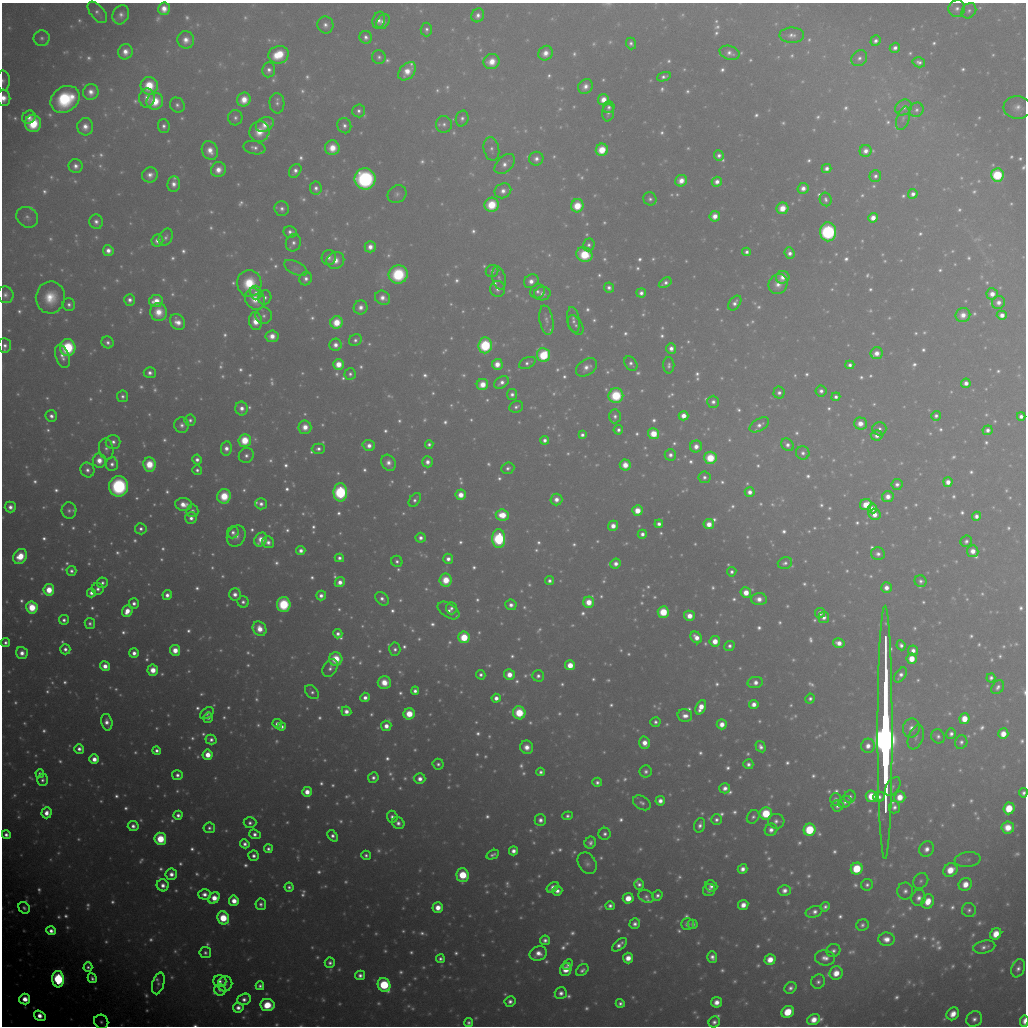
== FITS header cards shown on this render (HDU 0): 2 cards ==
NAXIS1  =                 1024 / Required FITS header
NAXIS2  =                 1024 / Required FITS header

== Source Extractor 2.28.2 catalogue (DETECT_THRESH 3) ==
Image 1024 x 1024 px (HDU 0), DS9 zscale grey, 1 PNG px = 1 image px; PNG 1028 x 1028 px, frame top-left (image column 1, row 1024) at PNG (2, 3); each listed source drawn as its Kron ellipse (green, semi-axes under 4 px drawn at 4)
Background 10300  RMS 58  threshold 175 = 3 sigma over >= 5 px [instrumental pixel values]
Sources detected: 1783; of the 1783, the 500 brightest by FLUX_AUTO listed and drawn (1283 fainter detections omitted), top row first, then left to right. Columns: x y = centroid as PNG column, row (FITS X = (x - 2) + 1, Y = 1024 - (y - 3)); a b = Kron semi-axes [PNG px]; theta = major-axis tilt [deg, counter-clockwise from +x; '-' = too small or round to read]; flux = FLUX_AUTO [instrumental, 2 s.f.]
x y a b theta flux
164 9 6 6 - 5.6e+04
957 9 8 8 - 2.6e+04
969 11 8 6 49 1.6e+04
97 12 13 7 -50 2.3e+04
121 15 10 8 62 3.0e+04
478 15 7 6 - 2.7e+04
379 20 8 6 72 2.6e+04
383 22 8 6 55 2.3e+04
325 25 8 8 - 2.7e+04
426 29 7 5 89 1.7e+04
792 35 12 7 0 2.9e+04
366 37 6 6 - 2.2e+04
42 38 8 8 - 1.8e+04
186 40 9 8 - 5.0e+04
876 41 6 5 - 2.2e+04
631 43 6 5 - 1.6e+04
895 48 5 5 - 2.4e+04
125 52 8 7 - 5.1e+04
545 53 7 7 - 4.8e+04
730 53 10 7 -17 2.8e+04
279 55 10 8 17 1.8e+05
379 57 7 6 - 1.6e+04
859 58 8 7 - 2.3e+04
492 62 8 7 - 7.7e+04
919 62 6 5 - 2.0e+04
269 70 7 6 - 2.5e+04
407 71 10 7 48 7.3e+04
664 77 7 4 18 2.0e+04
3 81 10 6 -88 2.1e+04
149 86 9 8 - 1.7e+05
585 86 8 7 - 3.6e+04
91 92 8 7 - 4.5e+04
4 98 8 6 -84 5.9e+04
147 98 9 8 - 4.2e+04
65 99 16 12 33 3.7e+05
244 100 7 6 - 7.7e+04
603 100 6 5 - 5.8e+04
155 101 8 8 - 1.3e+05
277 103 10 7 -86 2.0e+04
177 105 8 7 - 2.0e+04
609 107 6 5 - 1.8e+04
903 107 9 7 42 2.6e+04
1018 107 14 11 -4 4.4e+04
916 110 7 6 - 1.7e+04
359 111 6 6 - 1.9e+04
608 112 9 6 83 1.8e+04
29 117 7 6 - 3.8e+04
235 118 7 7 - 1.8e+04
462 118 8 6 75 2.0e+04
903 118 12 6 73 1.7e+04
33 123 9 8 - 2.3e+05
265 124 9 7 26 6.2e+04
444 124 8 8 - 2.1e+04
164 126 7 6 - 2.1e+04
344 126 8 7 - 2.2e+04
85 127 8 8 - 4.7e+04
259 132 10 10 - 9.4e+04
254 148 11 6 -12 2.5e+04
332 148 7 7 - 8.5e+04
491 149 12 7 -79 2.4e+04
602 150 6 6 - 1.4e+05
210 151 10 8 -64 5.9e+04
866 151 6 6 - 3.6e+04
719 155 5 5 - 2.2e+04
536 159 7 7 - 2.9e+04
505 164 12 7 44 3.5e+04
76 166 7 7 - 3.1e+04
827 168 5 4 - 2.8e+04
218 170 8 7 - 5.7e+04
295 171 7 5 54 2.8e+04
150 175 8 7 - 3.7e+04
997 175 7 6 - 3.8e+05
875 176 6 5 - 1.8e+04
365 179 10 10 - 8.6e+05
681 181 6 5 - 5.4e+04
717 182 5 5 - 3.3e+04
174 184 7 6 - 3.5e+04
316 188 7 6 - 2.3e+04
803 188 5 5 - 3.6e+04
503 191 8 7 - 3.6e+04
397 194 10 8 32 1.9e+04
913 194 5 5 - 2.7e+04
650 199 7 6 - 1.7e+04
826 199 7 6 - 1.6e+04
492 205 7 7 - 1.7e+05
577 206 7 6 - 1.5e+05
782 208 6 5 - 8.8e+04
282 209 7 7 - 2.3e+04
715 216 5 5 - 5.1e+04
27 217 11 9 -36 2.5e+04
873 218 5 4 - 5.7e+04
96 222 7 7 - 2.5e+04
290 232 6 6 - 2.2e+04
828 232 9 8 - 7.9e+05
166 237 9 6 63 1.8e+04
157 241 6 6 - 3.4e+04
293 243 9 7 65 2.4e+04
589 245 6 6 - 1.7e+04
370 247 5 5 - 4.3e+04
108 251 5 5 - 3.8e+04
747 252 4 4 - 1.8e+04
790 253 6 5 - 2.8e+04
584 255 8 7 - 2.1e+05
329 257 7 7 - 2.4e+04
335 260 9 8 - 5.8e+04
296 268 13 6 -26 1.9e+04
492 271 6 6 - 2.1e+04
398 274 9 9 - 3.4e+05
783 277 7 6 - 4.5e+04
499 278 12 6 -78 1.9e+04
306 279 7 6 - 2.6e+04
531 281 8 6 37 4.2e+04
249 283 13 12 - 1.9e+05
665 283 7 4 32 2.2e+04
778 284 10 9 - 4.6e+04
609 288 5 5 - 2.1e+04
498 289 8 7 - 2.6e+04
537 291 7 6 - 1.9e+04
256 293 7 6 - 1.6e+04
542 293 8 7 - 2.9e+04
641 293 5 4 - 2.5e+04
992 294 6 5 - 5.0e+04
5 295 8 8 - 2.4e+04
50 297 16 14 78 1.3e+05
265 297 7 6 - 1.9e+04
383 298 8 7 - 4.1e+04
255 299 11 9 -53 9.8e+04
130 300 6 5 - 2.8e+04
156 301 7 6 - 7.3e+04
735 303 8 5 54 2.6e+04
998 303 6 6 - 3.3e+04
69 305 6 6 - 1.9e+04
361 307 7 6 - 3.6e+04
158 312 9 8 - 8.7e+04
963 315 7 7 - 4.8e+04
1002 315 5 4 - 4.0e+04
264 316 8 8 - 2.1e+04
546 320 15 7 -80 2.3e+04
573 320 13 6 -82 2.4e+04
256 321 9 6 -83 9.2e+04
178 322 8 6 -48 5.5e+04
337 322 6 6 - 1.3e+05
576 325 11 6 -60 1.8e+04
272 336 6 6 - 5.2e+04
355 340 7 5 33 1.8e+04
108 342 6 5 - 2.1e+04
5 345 7 6 - 2.3e+04
335 345 6 6 - 3.7e+04
485 345 8 6 85 4.7e+05
68 348 8 8 - 3.7e+05
671 349 5 5 - 3.1e+04
877 353 6 6 - 4.6e+04
543 355 7 6 - 2.9e+05
62 356 12 6 -70 3.6e+04
527 363 9 5 25 1.8e+04
338 364 5 5 - 9.0e+04
497 364 5 5 - 6.4e+04
631 364 8 6 -53 2.0e+04
669 365 8 5 -89 1.8e+04
850 365 4 4 - 2.1e+04
586 367 11 7 33 3.8e+04
150 373 6 5 - 2.5e+04
350 374 6 5 - 1.7e+04
501 382 8 5 34 2.9e+04
966 383 5 4 - 3.2e+04
482 385 6 5 - 8.3e+04
821 391 5 5 - 2.3e+04
779 393 6 5 - 2.1e+04
512 394 5 5 - 2.2e+04
122 396 6 5 - 1.8e+04
616 396 7 7 - 2.6e+05
836 397 4 4 - 2.0e+04
713 402 6 6 - 2.2e+04
516 407 7 5 23 1.7e+04
241 408 7 6 - 3.7e+04
51 416 6 5 - 2.6e+04
615 416 7 6 - 1.9e+04
683 416 5 4 - 5.6e+04
936 416 5 5 - 1.7e+04
1021 416 4 4 - 2.4e+04
190 420 6 5 - 1.8e+04
860 423 6 6 - 5.3e+04
182 425 8 7 - 2.4e+04
759 425 11 6 30 2.8e+04
305 427 6 6 - 6.2e+04
879 429 7 6 - 2.1e+04
618 430 5 4 - 1.9e+04
988 430 5 5 - 2.3e+04
654 434 5 5 - 1.3e+05
582 435 4 4 - 1.9e+04
877 435 6 5 - 3.5e+04
245 440 6 6 - 1.7e+05
545 440 4 4 - 2.4e+04
113 442 7 7 - 2.6e+04
429 444 4 4 - 1.6e+04
369 445 6 5 - 4.0e+04
787 445 7 5 -46 2.6e+04
696 446 6 6 - 4.6e+04
106 449 10 7 -79 2.2e+04
226 449 7 5 81 3.8e+04
318 449 6 5 - 2.1e+04
803 453 7 6 - 2.2e+04
246 455 8 7 - 2.3e+04
670 455 6 5 - 2.6e+04
710 458 6 6 - 1.9e+05
99 460 7 6 - 6.7e+04
197 460 5 4 - 2.4e+04
427 462 5 5 - 3.3e+04
388 463 8 7 - 3.8e+04
112 464 6 6 - 2.5e+04
149 464 7 6 - 1.4e+05
625 465 5 5 - 7.5e+04
508 468 6 5 - 1.7e+04
87 470 7 6 - 2.7e+04
197 470 5 5 - 1.7e+04
704 477 6 6 - 1.9e+04
948 482 5 4 - 4.5e+04
897 484 6 5 - 2.3e+04
119 486 10 9 - 6.5e+05
340 492 9 7 89 6.2e+05
750 492 5 5 - 3.4e+04
461 495 5 5 - 6.5e+04
224 496 7 6 - 1.6e+05
888 497 6 5 - 4.7e+04
556 499 6 6 - 4.1e+04
415 500 8 5 54 1.8e+04
183 504 8 6 -6 6.3e+04
261 504 6 5 - 2.5e+04
866 505 6 5 - 9.7e+04
10 507 5 5 - 3.3e+04
872 508 5 4 - 4.7e+04
69 510 8 7 - 2.0e+04
637 510 5 5 - 9.3e+04
192 511 6 6 - 2.0e+04
874 514 6 5 - 5.5e+04
502 515 6 5 - 1.3e+05
976 516 4 4 - 2.7e+04
191 518 6 5 - 2.8e+04
659 524 4 4 - 2.5e+04
709 524 5 5 - 6.2e+04
613 526 5 5 - 5.2e+04
141 529 6 5 - 1.9e+04
233 532 6 5 - 2.2e+04
642 534 4 4 - 2.5e+04
236 536 11 9 58 3.9e+04
421 538 5 5 - 2.6e+04
499 538 9 6 89 6.4e+05
261 540 7 6 - 7.3e+04
966 541 6 5 - 1.7e+04
268 542 6 6 - 2.9e+04
301 551 4 4 - 3.1e+04
973 551 6 5 - 5.0e+04
878 554 7 6 - 2.4e+04
20 556 8 6 58 1.3e+05
339 558 4 4 - 2.1e+04
448 559 5 5 - 3.1e+04
397 561 6 5 - 1.6e+04
785 563 7 5 18 1.8e+04
616 564 5 5 - 3.4e+04
71 571 5 5 - 2.0e+04
732 572 5 4 - 1.6e+04
446 580 6 6 - 1.3e+05
549 581 4 4 - 2.1e+04
921 581 6 5 - 1.7e+04
340 582 5 4 - 4.5e+04
102 583 5 5 - 1.7e+04
886 588 5 5 - 3.8e+04
98 589 6 6 - 2.3e+04
49 590 6 5 - 1.3e+05
91 593 4 4 - 2.8e+04
746 593 5 5 - 7.7e+04
235 594 6 6 - 3.7e+04
167 595 5 4 - 3.4e+04
321 595 5 5 - 2.8e+04
382 599 8 6 -43 2.5e+04
759 599 8 6 2 4.4e+04
243 602 6 5 - 2.0e+04
589 602 5 5 - 9.4e+04
134 603 5 5 - 2.6e+04
284 604 7 7 - 3.6e+05
511 605 6 5 - 2.9e+04
32 607 6 5 - 2.1e+05
451 608 6 5 - 1.8e+04
127 611 6 5 - 7.1e+04
449 611 12 7 -34 2.8e+04
663 612 6 5 - 2.3e+05
820 613 5 5 - 2.7e+04
689 616 5 5 - 6.3e+04
824 617 5 5 - 2.8e+04
64 620 5 5 - 2.1e+04
90 624 5 5 - 1.7e+04
260 629 8 6 -51 8.2e+04
338 634 5 4 - 2.5e+04
464 637 6 5 - 2.3e+05
696 637 6 5 - 5.2e+04
715 641 5 5 - 7.5e+04
6 642 4 4 - 1.9e+04
839 643 6 5 - 4.3e+04
901 645 5 4 - 2.0e+04
730 646 5 5 - 2.0e+04
65 649 5 5 - 2.6e+04
395 649 7 5 85 2.0e+04
175 650 5 5 - 8.1e+04
913 651 5 5 - 3.0e+04
22 653 6 6 - 4.2e+04
134 653 5 5 - 3.6e+04
336 659 6 6 - 1.5e+05
912 659 5 5 - 8.6e+04
570 665 5 5 - 9.1e+04
105 666 5 4 - 5.3e+04
330 668 9 7 58 2.5e+04
153 670 5 5 - 9.3e+04
481 675 5 4 - 1.7e+04
509 675 5 5 - 6.9e+04
900 675 8 5 55 2.7e+04
538 676 6 5 - 2.0e+04
991 678 5 4 - 1.6e+04
384 682 6 6 - 9.1e+04
755 682 8 5 12 3.4e+04
998 687 7 5 56 2.0e+04
415 691 4 4 - 2.3e+04
312 692 8 5 -47 1.8e+04
365 697 5 4 - 3.1e+04
496 698 4 4 - 3.4e+04
810 699 5 4 - 1.7e+04
754 704 5 4 - 3.8e+04
701 707 7 5 66 7.5e+04
346 711 5 5 - 3.8e+04
207 713 7 5 36 2.1e+04
519 713 6 6 - 2.3e+05
409 714 6 5 - 1.5e+05
685 716 7 6 - 4.1e+04
208 718 5 4 - 1.9e+04
964 719 5 5 - 8.8e+04
107 722 8 5 -77 4.1e+04
655 722 5 4 - 1.7e+04
277 724 5 4 - 3.2e+04
722 724 5 5 - 5.1e+04
282 726 4 4 - 2.1e+04
386 726 5 5 - 4.7e+04
911 728 9 8 - 4.4e+04
885 732 127 7 90 1.6e+07
951 734 5 4 - 2.1e+04
1003 734 5 5 - 6.6e+04
938 736 7 6 - 1.9e+04
916 737 12 7 68 2.4e+04
211 740 5 5 - 2.2e+04
961 742 7 6 - 1.8e+04
645 743 6 5 - 5.5e+04
868 746 7 7 - 4.4e+04
527 747 7 6 - 5.3e+04
761 747 6 4 -57 2.3e+04
79 749 5 4 - 2.7e+04
157 751 4 4 - 2.1e+04
208 755 5 5 - 8.7e+04
94 759 5 4 - 5.5e+04
438 764 5 5 - 1.7e+04
748 764 5 5 - 2.3e+04
646 771 6 6 - 1.8e+04
541 772 4 4 - 1.8e+04
40 773 4 4 - 1.7e+04
177 775 5 5 - 2.4e+04
373 778 5 5 - 2.2e+04
420 779 5 5 - 3.8e+04
42 780 6 5 - 1.9e+04
597 782 5 4 - 1.9e+04
893 786 10 6 57 1.7e+04
725 788 5 5 - 3.1e+04
307 792 5 5 - 6.2e+04
1023 793 4 4 - 1.8e+04
871 796 6 5 - 1.3e+05
850 797 6 6 - 1.7e+04
879 797 5 5 - 2.2e+04
900 797 6 5 - 8.1e+04
836 799 6 5 - 2.0e+04
660 801 5 4 - 3.5e+04
845 802 7 5 34 1.9e+04
642 803 9 6 -32 1.9e+04
837 806 6 5 - 2.4e+04
894 807 6 5 - 2.2e+04
1009 808 6 5 - 1.6e+05
46 813 5 5 - 4.9e+04
766 813 6 6 - 2.4e+05
178 815 4 4 - 2.5e+04
568 816 5 4 - 1.6e+04
392 817 6 5 - 2.0e+04
753 817 7 6 - 1.6e+04
540 820 6 6 - 2.9e+04
716 820 6 5 - 1.9e+04
776 821 8 7 - 2.4e+04
250 823 6 5 - 1.9e+04
398 823 6 5 - 2.8e+04
700 825 7 5 73 2.4e+04
133 826 5 5 - 2.9e+04
1008 827 6 6 - 8.9e+04
209 828 6 5 - 1.7e+04
771 830 6 6 - 3.1e+04
810 830 6 6 - 4.0e+05
255 834 6 4 -21 2.6e+04
605 834 6 6 - 1.9e+04
6 835 4 4 - 2.5e+04
333 836 6 4 -54 2.3e+04
160 839 6 6 - 2.3e+05
590 843 6 5 - 2.1e+04
245 844 5 4 - 2.4e+04
268 849 4 4 - 1.9e+04
927 849 8 7 - 3.7e+04
513 851 4 4 - 3.4e+04
366 855 5 4 - 1.7e+04
493 855 7 4 24 1.8e+04
254 856 5 5 - 2.4e+04
968 859 13 7 7 2.0e+04
587 863 11 8 -56 2.5e+04
742 869 5 4 - 3.2e+04
857 869 6 5 - 2.4e+05
950 870 7 6 - 1.1e+05
171 874 6 5 - 3.9e+04
463 875 7 6 - 2.4e+05
921 881 8 7 - 1.6e+04
639 884 5 5 - 2.1e+04
965 884 7 6 - 7.6e+04
163 885 6 6 - 3.9e+04
867 885 6 6 - 1.8e+04
711 886 6 5 - 2.8e+04
289 887 4 4 - 1.8e+04
553 887 7 4 34 3.1e+04
709 890 6 6 - 2.7e+04
784 890 6 5 - 3.4e+04
557 891 5 4 - 3.2e+04
905 891 8 8 - 2.6e+04
204 894 6 5 - 3.5e+04
657 895 5 5 - 2.0e+04
646 896 8 6 -28 1.8e+04
214 898 6 5 - 7.7e+04
628 898 5 5 - 8.6e+04
919 898 8 7 - 3.2e+04
234 901 5 5 - 6.8e+04
928 901 7 6 - 9.0e+04
261 904 5 5 - 1.8e+04
743 905 5 5 - 4.9e+04
610 906 5 4 - 2.2e+04
825 907 5 4 - 1.7e+04
24 908 6 5 - 1.7e+04
438 908 5 5 - 6.2e+04
969 910 7 7 - 1.8e+04
814 912 8 5 17 2.7e+04
223 918 7 5 -68 2.3e+05
635 924 5 5 - 2.5e+04
687 924 6 6 - 2.2e+04
693 924 5 4 - 1.7e+04
862 925 6 5 - 1.7e+04
51 931 4 4 - 3.2e+04
996 934 6 5 - 9.0e+04
886 939 8 7 - 5.2e+04
545 940 5 4 - 2.3e+04
619 945 9 4 41 3.3e+04
984 947 11 6 12 2.6e+04
833 951 7 6 - 1.9e+04
205 953 6 5 - 1.6e+04
538 953 9 7 21 5.4e+04
712 957 6 5 - 3.0e+04
628 958 5 5 - 6.3e+04
825 958 10 7 -8 4.0e+04
440 959 4 4 - 1.8e+04
770 959 5 5 - 7.2e+04
330 963 5 5 - 2.0e+04
568 965 6 4 47 1.6e+04
88 967 4 4 - 1.6e+04
1018 968 9 6 68 2.8e+04
566 969 7 5 67 8.8e+04
582 970 7 5 44 2.0e+04
836 973 7 6 - 8.2e+04
360 975 5 4 - 2.5e+04
92 978 5 4 - 1.8e+04
58 979 8 6 -86 8.2e+05
220 981 6 6 - 2.2e+04
818 982 7 6 - 2.0e+04
158 983 11 6 75 1.6e+04
225 984 7 7 - 1.7e+04
384 985 7 6 - 4.9e+05
260 986 4 4 - 1.7e+04
790 988 6 5 - 2.3e+04
220 990 6 5 - 1.7e+04
561 993 6 6 - 3.0e+04
25 999 5 5 - 7.9e+04
244 999 6 5 - 2.8e+04
510 1001 5 5 - 2.5e+04
717 1002 5 5 - 5.1e+04
620 1003 4 4 - 1.9e+04
267 1005 7 6 - 1.7e+05
238 1008 5 5 - 3.5e+04
788 1012 6 5 - 1.4e+05
953 1014 7 5 50 6.6e+04
40 1016 6 4 -35 5.7e+04
974 1019 8 7 - 2.8e+04
814 1020 7 5 29 7.1e+04
1024 1021 6 3 86 3.2e+04
101 1022 7 6 - 1.7e+04
714 1022 6 5 - 2.3e+04
469 1023 4 4 - 1.7e+04
At the frame edge (FLAGS 8, measured only in part): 6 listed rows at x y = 3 81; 4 98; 10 507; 1023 793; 1024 1021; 101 1022
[1283 fainter detections neither listed nor drawn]

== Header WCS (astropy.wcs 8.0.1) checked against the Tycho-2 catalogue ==
Header WCS as astropy/WCSLIB reads it (applying the file's SIP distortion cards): RA---TAN-SIP/DEC--TAN-SIP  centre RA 21:57:27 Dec +11:52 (329.36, +11.86 deg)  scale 31.6 arcsec/px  FOV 539.9' x 537.9'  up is +118 deg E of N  parity flipped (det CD > 0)
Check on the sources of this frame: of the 60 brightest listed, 30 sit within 47.4 arcsec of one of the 180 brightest Tycho-2 stars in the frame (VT <= 8.39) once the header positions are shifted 11.81 arcsec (11.09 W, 4.07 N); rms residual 25.12 arcsec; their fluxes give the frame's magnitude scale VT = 20.33 - 2.5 log10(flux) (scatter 0.22 mag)
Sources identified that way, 195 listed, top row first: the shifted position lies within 47.4 arcsec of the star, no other Tycho-2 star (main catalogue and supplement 1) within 94.8 arcsec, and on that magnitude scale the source's flux lands within +1.5 / -3 mag of the star's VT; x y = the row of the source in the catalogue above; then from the Tycho-2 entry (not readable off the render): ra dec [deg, ICRS J2000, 3 dp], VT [Tycho-2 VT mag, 2 dp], TYC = Tycho-2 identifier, HIP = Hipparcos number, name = IAU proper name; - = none
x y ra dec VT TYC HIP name
325 25 334.032 +11.287 9.45 1145-623-1 - -
359 111 333.218 +11.391 9.31 1145-651-1 109658 -
608 112 332.185 +9.442 9.45 1140-1483-1 - -
344 126 333.161 +11.562 9.38 1144-825-1 - -
332 148 333.040 +11.748 8.17 1144-635-1 - -
997 175 330.033 +6.717 5.97 564-1847-1 108612 -
875 176 330.528 +7.664 9.38 1135-459-1 - -
365 179 332.656 +11.625 5.96 1144-1415-1 109471 -
397 194 332.395 +11.443 10.91 1144-283-1 - -
913 194 330.234 +7.448 8.80 564-3-1 108678 -
492 205 331.914 +10.754 7.19 1140-823-1 109226 -
782 208 330.663 +8.515 7.87 1135-27-1 - -
715 216 330.885 +9.071 8.43 1135-274-1 - -
873 218 330.212 +7.852 7.99 1135-489-1 108663 -
828 232 330.288 +8.257 5.80 1135-877-1 108699 -
589 245 331.188 +10.168 9.91 1139-1324-1 - -
370 247 332.098 +11.870 8.47 1144-1408-1 - -
747 252 330.470 +8.972 9.38 1135-132-1 - -
790 253 330.279 +8.644 8.92 1135-1052-1 108696 -
584 255 331.130 +10.240 7.03 1139-952-1 108963 -
335 260 332.137 +12.195 8.78 1144-976-1 - -
492 271 331.389 +11.026 9.31 1140-103-1 - -
398 274 331.761 +11.768 7.04 1144-731-1 109181 -
783 277 330.122 +8.796 9.16 1135-402-1 - -
499 278 331.314 +11.000 10.75 1140-213-1 - -
665 283 330.567 +9.725 9.52 1139-1438-1 - -
778 284 330.083 +8.864 9.89 1135-186-1 - -
498 289 331.222 +11.057 9.65 1139-348-1 - -
537 291 331.035 +10.758 10.01 1139-938-1 - -
641 293 330.587 +9.959 9.34 1139-435-1 - -
735 303 330.115 +9.279 9.43 1135-394-1 108633 -
361 307 331.658 +12.197 9.12 1144-950-1 109154 -
576 325 330.607 +10.600 10.52 1139-71-1 - -
355 340 331.420 +12.377 9.65 1144-1224-1 109067 -
485 345 330.829 +11.387 5.81 1143-506-1 108875 -
543 355 330.506 +10.974 6.35 1139-756-1 108766 -
527 363 330.513 +11.139 9.65 1139-64-1 - -
338 364 331.300 +12.605 7.53 1144-1268-1 109024 -
497 364 330.628 +11.371 8.12 1143-1366-1 108806 -
586 367 330.230 +10.694 9.75 1139-291-1 108674 -
350 374 331.175 +12.555 9.61 1143-391-1 - -
482 385 330.530 +11.568 7.84 1143-1548-1 - -
512 394 330.326 +11.381 9.50 1143-210-1 - -
516 407 330.211 +11.404 10.02 1143-208-1 - -
305 427 330.942 +13.125 8.57 1147-326-1 108919 -
582 435 329.712 +11.000 9.23 1139-246-1 - -
545 440 329.826 +11.315 9.12 1143-602-1 - -
369 445 330.524 +12.705 8.67 1143-619-1 108775 -
246 455 330.964 +13.699 9.83 1147-84-1 - -
427 462 330.147 +12.316 8.98 1143-1525-1 - -
388 463 330.305 +12.623 9.71 1143-231-1 - -
340 492 330.272 +13.120 5.64 1143-1614-1 108693 -
461 495 329.744 +12.194 8.32 1143-700-1 - -
224 496 330.733 +14.039 7.68 1147-981-1 108843 -
556 499 329.306 +11.466 8.99 1130-1729-1 108367 -
415 500 329.895 +12.575 9.76 1143-1029-1 - -
261 504 330.516 +13.783 9.41 1147-1625-1 - -
637 510 328.881 +10.880 7.83 1126-16-1 108228 -
233 532 330.408 +14.121 9.59 1147-797-1 - -
236 536 330.361 +14.108 10.28 1147-1337-1 - -
421 538 329.570 +12.682 9.19 1143-89-1 - -
499 538 329.235 +12.076 5.54 1130-1972-1 108339 -
261 540 330.232 +13.931 8.46 1147-1554-1 - -
268 542 330.177 +13.887 9.65 1147-1401-1 - -
301 551 329.973 +13.668 8.97 1147-186-1 - -
339 558 329.751 +13.397 9.30 1147-1056-1 - -
448 559 329.286 +12.554 9.19 1130-1806-1 - -
397 561 329.480 +12.964 9.69 1143-701-1 108432 -
446 580 329.127 +12.659 7.86 1130-1661-1 108307 -
549 581 328.688 +11.853 9.33 1130-910-1 - -
340 582 329.554 +13.494 8.59 1147-676-1 - -
167 595 330.182 +14.889 8.82 1147-731-1 - -
321 595 329.527 +13.695 9.45 1147-116-1 - -
382 599 329.249 +13.233 9.71 1134-2137-1 - -
243 602 329.806 +14.327 9.79 1147-559-1 - -
589 602 328.354 +11.634 7.92 1130-768-1 108051 -
134 603 330.257 +15.181 9.05 1680-1954-1 108686 -
284 604 329.614 +14.022 6.68 1147-1405-1 108471 -
511 605 328.656 +12.253 9.21 1130-1130-1 - -
451 608 328.878 +12.730 9.86 1130-317-1 - -
449 611 328.870 +12.762 9.83 1130-914-1 - -
338 634 329.151 +13.721 9.30 1134-2026-1 - -
464 637 328.592 +12.751 6.61 1130-233-1 108127 -
696 637 327.624 +10.935 8.71 1126-185-1 107811 -
175 650 329.704 +15.054 8.07 1679-2075-1 108498 -
134 653 329.857 +15.384 8.81 1679-1903-1 - -
336 659 328.956 +13.839 7.86 1134-801-1 108249 -
570 665 327.928 +12.036 7.63 1130-1171-1 107903 -
105 666 329.875 +15.662 8.21 1679-1151-1 108563 -
153 670 329.639 +15.307 7.91 1679-1928-1 108483 -
481 675 328.224 +12.772 9.57 1130-1034-1 - -
509 675 328.105 +12.547 8.29 1130-1367-1 - -
538 676 327.976 +12.327 9.64 1130-513-1 - -
415 691 328.367 +13.351 9.42 1134-1772-1 - -
496 698 327.971 +12.747 8.74 1130-61-1 - -
754 704 326.860 +10.760 8.69 1125-1069-1 - -
409 714 328.208 +13.489 7.47 1134-1169-1 108002 -
208 718 329.020 +15.072 9.74 1679-1793-1 - -
655 722 327.123 +11.597 9.84 1129-139-1 - -
277 724 328.681 +14.558 9.21 1134-190-1 108153 -
722 724 326.832 +11.089 8.59 1125-836-1 - -
386 726 328.207 +13.716 8.54 1134-1734-1 108001 -
911 728 326.032 +9.624 9.67 1125-41-1 - -
951 734 325.829 +9.337 9.58 1121-57-1 - -
1003 734 325.619 +8.931 8.31 1121-1005-1 107169 -
938 736 325.859 +9.449 9.77 1125-295-1 - -
527 747 327.451 +12.707 9.76 1130-312-1 - -
761 747 326.491 +10.875 9.81 1125-1972-1 - -
79 749 329.316 +16.198 9.09 1679-883-1 - -
438 764 327.683 +13.466 9.81 1134-1598-1 - -
748 764 326.406 +11.042 9.78 1125-262-1 - -
646 771 326.768 +11.874 10.53 1129-1223-1 - -
541 772 327.195 +12.696 9.64 1129-1861-1 - -
40 773 329.283 +16.602 9.56 1679-14-1 108360 -
373 778 327.845 +14.027 9.74 1134-828-1 - -
420 779 327.642 +13.668 9.02 1134-1771-1 - -
42 780 329.219 +16.609 9.93 1679-74-1 - -
597 782 326.879 +12.296 9.77 1129-1495-1 - -
893 786 325.648 +10.001 11.19 1125-1385-1 - -
871 796 325.654 +10.208 7.59 1125-1349-1 107184 -
850 797 325.738 +10.380 9.72 1125-938-1 - -
879 797 325.619 +10.152 9.68 1125-1675-1 - -
900 797 325.532 +9.992 8.47 1125-1426-1 - -
836 799 325.774 +10.501 9.43 1125-201-1 - -
660 801 326.475 +11.877 8.86 1129-1994-1 107461 -
845 802 325.717 +10.439 9.55 1125-1007-1 - -
837 806 325.716 +10.512 9.33 1125-1586-1 - -
894 807 325.475 +10.073 9.42 1124-45-1 - -
766 813 325.943 +11.101 7.31 1125-772-1 107280 -
568 816 326.735 +12.663 9.72 1129-1202-1 - -
392 817 327.453 +14.038 9.72 1134-1629-1 107759 -
753 817 325.969 +11.215 9.86 1125-130-1 - -
540 820 326.812 +12.891 9.42 1129-124-1 - -
716 820 326.095 +11.513 10.22 1129-269-1 - -
776 821 325.842 +11.054 9.81 1125-1925-1 - -
398 823 327.375 +14.016 9.94 1133-1681-1 - -
771 830 325.793 +11.127 9.33 1125-1382-1 - -
810 830 325.637 +10.824 6.03 1125-925-1 107173 -
605 834 326.439 +12.444 9.66 1129-1647-1 - -
6 835 328.931 +17.109 9.10 1683-182-1 108246 -
333 836 327.548 +14.578 9.62 1134-354-1 - -
927 849 325.015 +9.987 8.96 1124-904-1 - -
513 851 326.676 +13.226 8.94 1133-839-1 - -
587 863 326.269 +12.699 10.53 1129-1677-1 107390 -
742 869 325.597 +11.505 8.92 1129-433-1 - -
857 869 325.139 +10.612 7.03 1124-401-1 107028 -
463 875 326.693 +13.720 6.70 1133-1901-1 107531 -
639 884 325.892 +12.377 9.68 1129-1368-1 - -
867 885 324.971 +10.595 9.97 1124-473-1 - -
711 886 325.587 +11.818 9.98 1129-1921-1 107157 -
553 887 326.224 +13.062 9.02 1129-572-1 107375 -
709 890 325.562 +11.853 9.86 1129-1680-1 - -
557 891 326.177 +13.043 9.32 1129-1881-1 - -
657 895 325.731 +12.276 9.54 1129-1271-1 - -
646 896 325.771 +12.370 11.13 1129-925-1 - -
214 898 327.540 +15.751 8.01 1666-23-1 107790 -
628 898 325.827 +12.518 7.90 1129-1437-1 107246 -
234 901 327.434 +15.608 8.35 1666-206-1 107753 -
261 904 327.296 +15.413 9.70 1666-846-1 - -
743 905 325.308 +11.643 8.44 1128-960-1 - -
610 906 325.842 +12.689 9.74 1129-466-1 - -
825 907 324.964 +11.010 9.49 1124-957-1 - -
223 918 327.340 +15.761 6.94 1666-733-1 107726 -
635 924 325.596 +12.567 9.25 1129-928-1 - -
687 924 325.381 +12.160 9.90 1128-1547-1 - -
693 924 325.357 +12.114 9.99 1128-1929-1 - -
862 925 324.671 +10.792 9.76 1124-1187-1 - -
51 931 327.959 +17.147 8.81 1670-902-1 107917 -
545 940 325.829 +13.336 9.71 1133-541-1 - -
619 945 325.489 +12.781 9.10 1128-713-1 - -
833 951 324.582 +11.120 9.94 1124-5-1 - -
205 953 327.134 +16.036 9.74 1666-345-1 - -
628 958 325.349 +12.756 8.46 1128-607-1 107085 -
440 959 326.111 +14.226 9.77 1133-1929-1 - -
770 959 324.765 +11.650 8.32 1128-1656-1 106902 -
330 963 326.534 +15.106 9.85 1666-1195-1 - -
568 965 325.542 +13.250 9.72 1133-511-1 - -
88 967 327.508 +17.005 10.00 1670-86-1 - -
566 969 325.511 +13.289 8.27 1132-1070-1 107131 -
360 975 326.307 +14.920 9.40 1133-234-1 107401 -
58 979 327.536 +17.286 5.38 1670-919-1 107788 -
220 981 326.842 +16.037 9.75 1666-664-1 - -
818 982 324.396 +11.361 9.89 1128-646-1 - -
158 983 327.079 +16.524 10.51 1666-139-1 - -
384 985 326.131 +14.772 6.02 1133-1258-1 107350 -
260 986 326.637 +15.742 9.39 1666-447-1 - -
220 990 326.770 +16.071 10.01 1666-409-1 - -
561 993 325.341 +13.420 9.35 1132-500-1 - -
244 999 326.594 +15.921 9.43 1666-54-1 - -
510 1001 325.482 +13.851 9.47 1132-1278-1 - -
717 1002 324.638 +12.238 8.92 1128-1479-1 - -
620 1003 325.018 +12.996 9.97 1128-81-1 - -
238 1008 326.551 +15.998 9.23 1666-337-1 107482 -
814 1020 324.113 +11.545 8.65 1128-384-1 - -
714 1022 324.492 +12.334 9.61 1128-603-1 - -